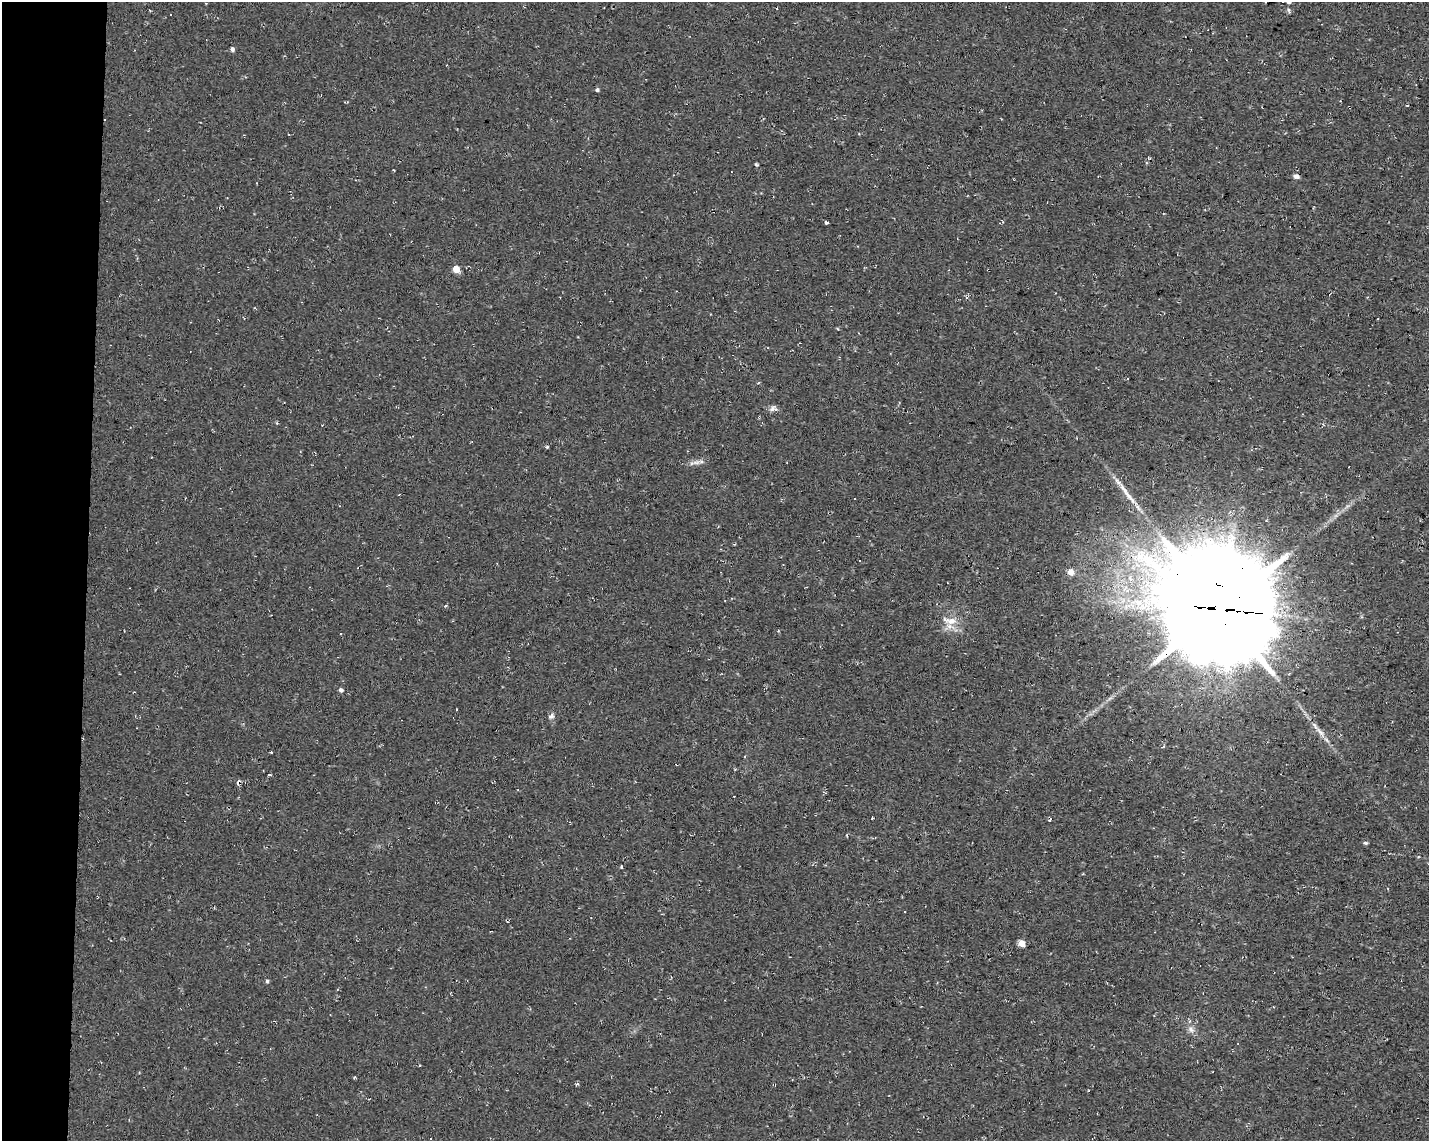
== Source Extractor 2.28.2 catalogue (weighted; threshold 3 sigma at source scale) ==
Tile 4 of 3 x 4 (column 1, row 2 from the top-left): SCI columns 281-1707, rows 2280-3418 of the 4791 x 4560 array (HDU 1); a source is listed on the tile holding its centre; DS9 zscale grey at full resolution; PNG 1431 x 1143 px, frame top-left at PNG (2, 2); no overlay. Shown black and unused: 6% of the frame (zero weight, under 2 of 3 exposures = <1% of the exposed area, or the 3 px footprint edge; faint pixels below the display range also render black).
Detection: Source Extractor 2.28.2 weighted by HDU 2 'WHT'; one run over the whole footprint, this tile lists its part. Background 0.012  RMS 0.008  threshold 0.0358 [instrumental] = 3 sigma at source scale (4.5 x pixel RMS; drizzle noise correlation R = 1.50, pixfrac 1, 0.0396/0.0396 arcsec/px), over >= 5 px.
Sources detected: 49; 1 inside a brighter object's white glare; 13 cosmic-ray / hot-pixel residue — not listed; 1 inside a brighter listed object's ellipse — not listed separately; the other 34 listed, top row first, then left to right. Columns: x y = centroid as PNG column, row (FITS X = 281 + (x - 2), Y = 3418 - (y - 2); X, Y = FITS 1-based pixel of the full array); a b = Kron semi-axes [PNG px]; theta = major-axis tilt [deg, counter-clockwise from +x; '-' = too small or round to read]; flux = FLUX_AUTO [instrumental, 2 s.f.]
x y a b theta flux
1288 2 5 4 - 1.1
1289 10 7 3 -81 1.2
170 15 3 2 - 0.84
232 49 5 4 - 2.4
597 90 5 4 - 1.6
756 164 4 3 - 1.5
1296 176 5 4 - 4
826 223 3 3 - 13
456 269 5 5 - 14
254 308 3 3 - 0.65
773 408 11 7 8 3.2
547 447 5 3 - 1
696 462 12 6 14 4
1125 491 35 6 -56 11
854 499 3 3 - 1.6
860 561 3 2 - 1.3
1070 572 6 6 - 7
1220 609 41 37 -57 18000
951 621 16 9 12 9.2
341 690 5 5 - 2.2
551 716 8 6 58 2.8
1321 733 19 6 -48 6.2
271 752 3 3 - 2.4
745 756 4 2 - 0.61
269 775 4 2 - 0.87
872 818 7 2 47 0.89
847 835 5 3 - 0.69
1365 843 5 4 - 1.4
621 867 4 3 - 0.9
1021 943 5 5 - 11
268 982 7 2 68 1
1191 1029 11 8 -52 4
355 1077 4 3 - 0.75
577 1084 6 3 35 0.99
Overlapping masked pixels (flux is a lower limit): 2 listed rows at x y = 1296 176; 1220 609
Isophote crosses this tile's border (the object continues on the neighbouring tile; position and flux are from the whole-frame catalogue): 1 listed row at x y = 1288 2